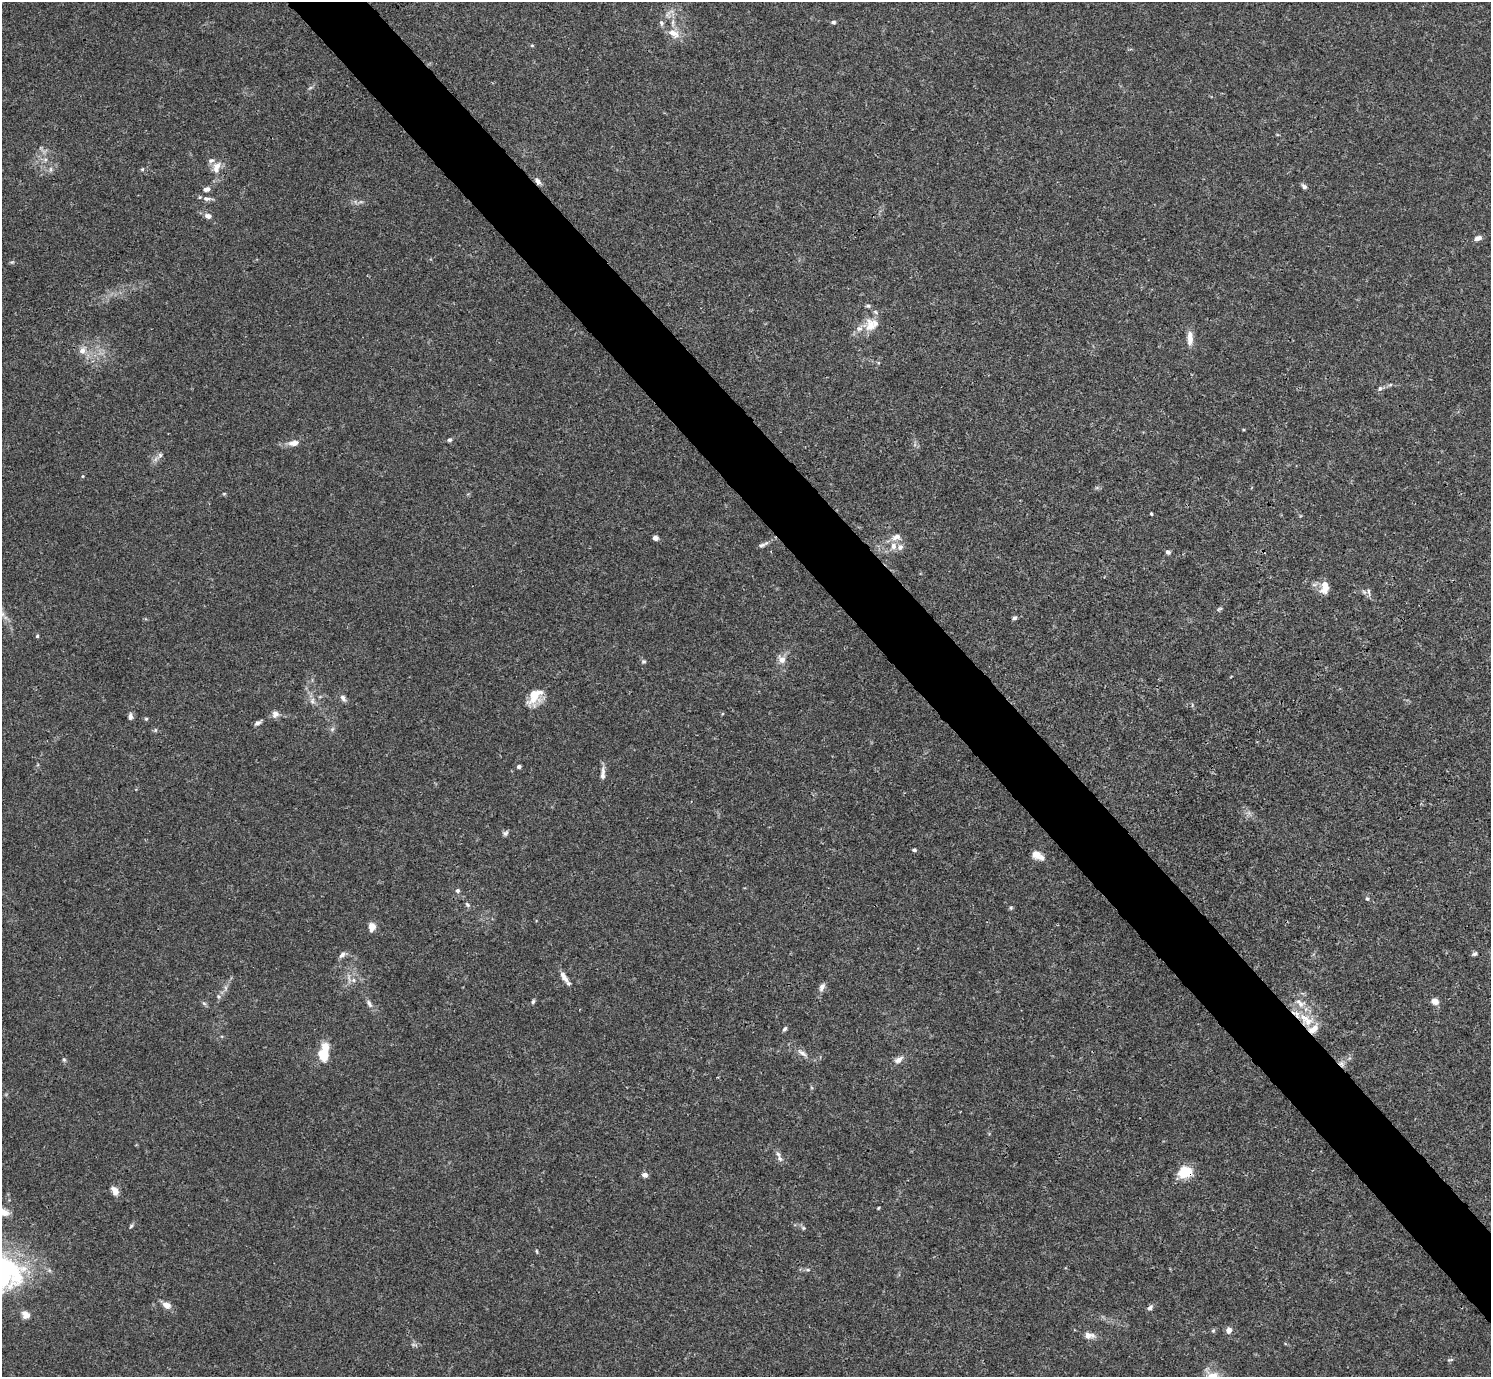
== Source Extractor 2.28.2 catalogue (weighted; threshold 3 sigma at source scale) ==
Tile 6 of 4 x 4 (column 2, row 2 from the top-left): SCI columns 1491-2979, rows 2910-4284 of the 5962 x 5959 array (HDU 1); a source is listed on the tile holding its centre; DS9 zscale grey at full resolution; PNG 1493 x 1379 px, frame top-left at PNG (2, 2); no overlay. Shown black and unused: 5% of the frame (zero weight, under 3 of 4 exposures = <1% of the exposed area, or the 3 px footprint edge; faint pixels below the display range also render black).
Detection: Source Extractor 2.28.2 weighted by HDU 2 'WHT'; one run over the whole footprint, this tile lists its part. Background 0.0164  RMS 0.0022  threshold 0.00968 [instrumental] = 3 sigma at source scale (4.5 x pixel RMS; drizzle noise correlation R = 1.50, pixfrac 1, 0.05/0.05 arcsec/px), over >= 5 px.
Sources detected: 106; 1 too faint to see at this stretch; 1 cosmic-ray / hot-pixel residue — not listed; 12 inside a brighter listed object's ellipse — not listed separately; the other 92 listed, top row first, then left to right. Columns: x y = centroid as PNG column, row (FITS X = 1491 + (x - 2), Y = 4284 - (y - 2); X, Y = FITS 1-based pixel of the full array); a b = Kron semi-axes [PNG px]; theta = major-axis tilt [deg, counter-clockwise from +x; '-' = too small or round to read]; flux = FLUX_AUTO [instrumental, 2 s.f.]
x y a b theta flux
668 14 16 7 58 1.3
833 22 6 5 - 0.42
673 33 18 10 -29 2.5
532 45 6 4 -1 0.23
310 88 6 4 19 0.32
45 160 7 4 1 0.5
50 169 9 4 82 0.51
142 169 5 5 - 0.26
216 169 17 8 -67 1.9
538 181 10 6 -57 0.86
1304 186 8 5 -50 0.6
207 189 8 5 13 0.87
207 198 12 6 2 0.9
208 216 7 5 -9 1.1
1478 238 8 5 19 1.1
12 262 6 4 17 0.28
870 326 20 17 -78 3.6
1190 338 20 8 -90 1.9
82 350 10 8 62 1.5
1390 385 6 4 19 0.32
1380 389 7 5 68 0.48
450 440 5 5 - 0.46
294 443 15 8 6 1.6
160 455 8 6 74 0.67
82 476 5 3 - 0.21
224 494 5 3 - 0.22
1151 514 3 3 - 0.27
896 537 14 9 10 1.5
655 538 5 4 - 1.1
762 545 11 5 19 0.63
900 547 9 8 - 1
1168 552 6 5 - 0.61
1325 587 18 10 80 2.3
1364 592 7 4 -45 0.48
1369 592 13 3 -83 0.53
1219 609 8 4 26 0.37
3 614 7 5 90 0.55
1014 618 6 5 - 0.41
37 636 4 4 - 0.29
782 659 10 9 - 1.6
644 662 6 6 - 0.39
535 697 23 14 60 4.2
343 698 10 6 -58 0.76
312 701 10 7 -89 0.96
275 714 10 9 - 1.1
130 716 7 5 85 0.84
146 719 4 4 - 0.28
258 723 8 4 31 0.71
332 729 7 5 45 0.52
155 730 6 4 90 0.28
519 767 4 4 - 0.71
603 774 18 5 88 1.2
505 833 7 6 - 0.56
914 850 5 4 - 0.37
1036 854 11 10 - 1.6
458 891 6 6 - 0.51
1367 899 5 5 - 0.31
467 905 8 5 -49 0.47
1011 908 5 4 - 0.3
372 927 9 7 83 1.8
1475 954 7 5 33 0.43
342 955 10 6 42 0.81
564 977 17 7 -56 1.5
353 980 6 5 - 0.59
822 987 12 6 66 0.95
226 988 7 4 -89 0.49
1435 1001 7 6 - 1.8
533 1002 6 4 84 0.39
204 1003 7 5 -42 0.42
369 1003 13 6 -60 0.93
1304 1017 18 12 -38 4.7
785 1029 7 4 56 0.43
802 1053 19 6 -36 1.4
322 1055 18 12 -72 3.9
64 1060 6 4 -1 0.29
898 1060 14 7 30 1.3
778 1154 10 6 -62 0.82
1185 1172 20 15 13 4.1
645 1175 7 6 - 0.76
115 1191 11 7 -63 1.5
878 1208 4 3 - 0.21
131 1226 6 4 54 0.33
803 1228 7 5 -21 0.4
537 1251 6 3 -81 0.24
808 1270 8 4 8 0.37
166 1305 12 8 -26 1.5
1150 1307 8 6 42 0.62
26 1315 11 8 -42 1.5
1229 1330 7 6 - 1.2
1213 1331 5 5 - 0.31
1089 1335 13 7 -5 1.6
1450 1360 10 3 10 0.31
Overlapping masked pixels (flux is a lower limit): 3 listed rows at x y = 538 181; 1304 1017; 1185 1172